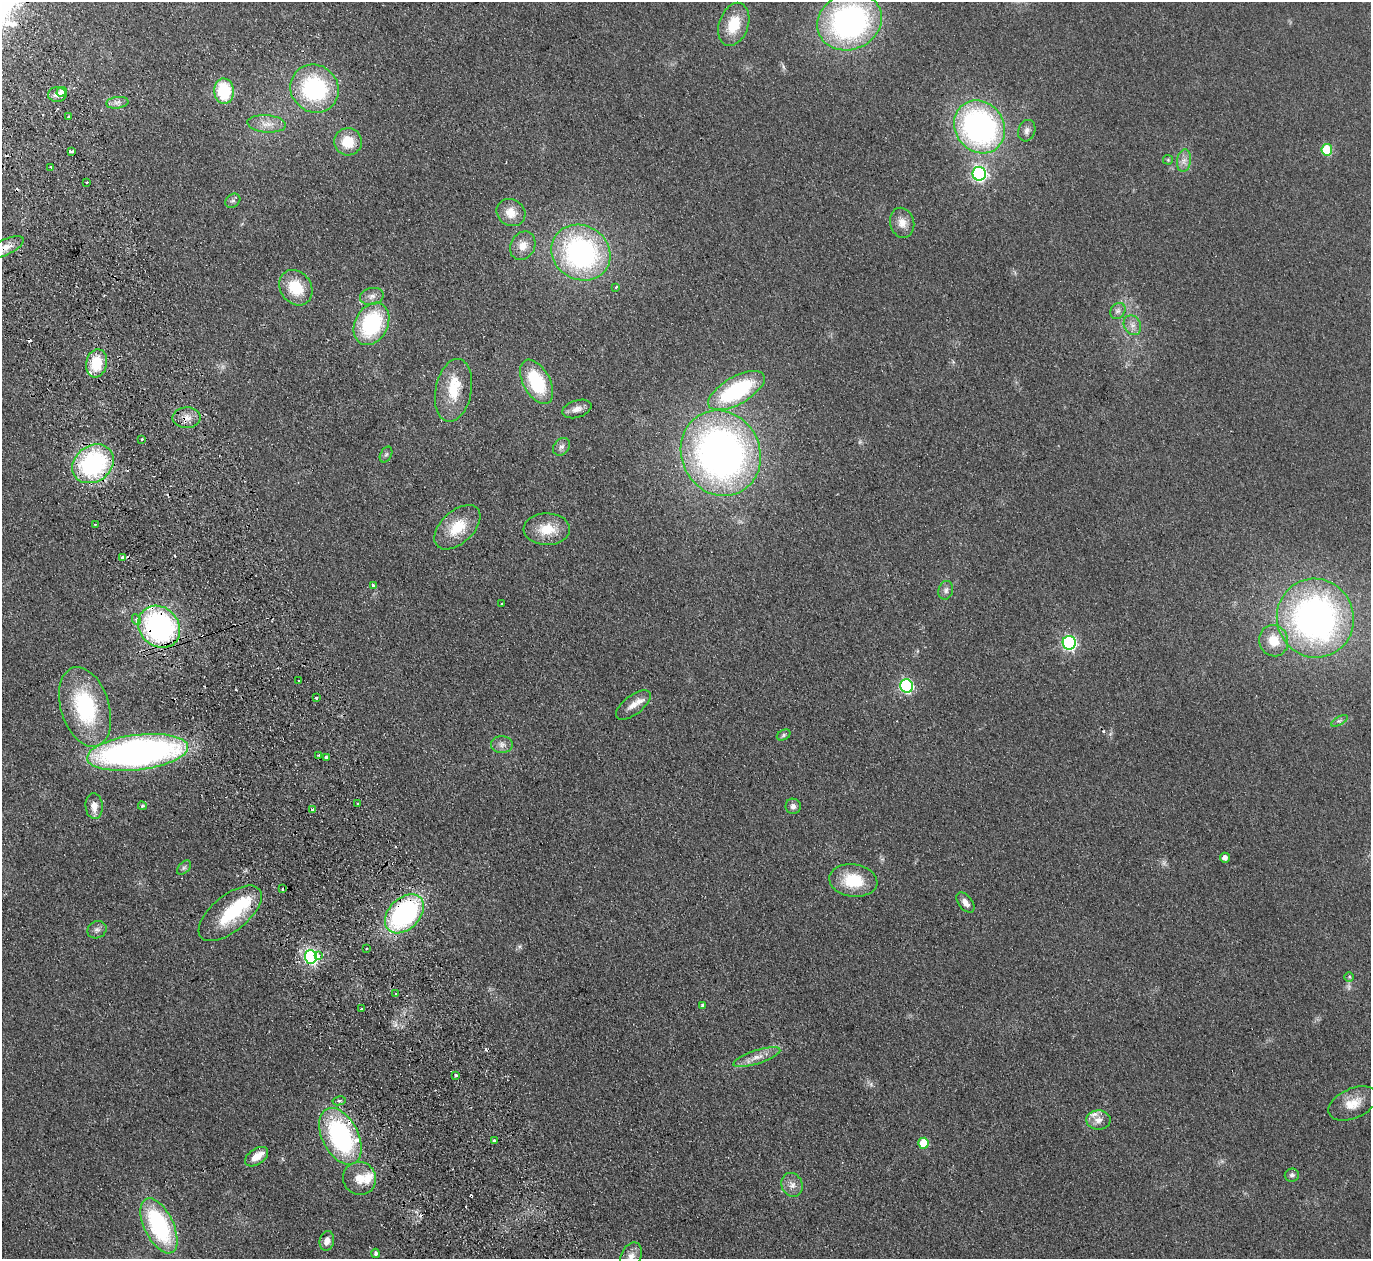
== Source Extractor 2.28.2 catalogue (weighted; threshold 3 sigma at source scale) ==
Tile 11 of 4 x 4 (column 3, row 3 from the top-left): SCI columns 2793-4161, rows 1562-2818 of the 5585 x 5508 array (HDU 1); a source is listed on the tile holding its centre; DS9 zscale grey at full resolution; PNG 1373 x 1261 px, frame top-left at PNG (2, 2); each listed source drawn as its Kron ellipse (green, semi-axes under 4 px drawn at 4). Shown black and unused: <1% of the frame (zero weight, under 2 of 3 exposures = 3% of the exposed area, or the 3 px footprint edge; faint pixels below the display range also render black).
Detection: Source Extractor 2.28.2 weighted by HDU 2 'WHT'; one run over the whole footprint, this tile lists its part. Background 0.0914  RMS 0.01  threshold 0.0452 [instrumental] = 3 sigma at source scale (4.5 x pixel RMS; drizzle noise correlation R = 1.50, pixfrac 1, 0.05/0.05 arcsec/px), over >= 5 px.
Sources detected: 127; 2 too faint to see at this stretch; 1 inside a brighter object's white glare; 16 cosmic-ray / hot-pixel residue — neither listed nor drawn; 7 inside a brighter listed object's ellipse — not listed separately; the other 101 listed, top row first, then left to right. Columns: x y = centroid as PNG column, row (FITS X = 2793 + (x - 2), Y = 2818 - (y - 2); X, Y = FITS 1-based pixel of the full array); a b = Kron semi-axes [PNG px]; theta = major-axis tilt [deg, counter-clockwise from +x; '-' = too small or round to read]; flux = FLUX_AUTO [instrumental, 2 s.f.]
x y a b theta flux
850 21 33 28 25 260
734 24 22 14 71 27
315 89 25 23 -42 110
224 91 13 10 -87 51
61 92 5 4 - 8.7
57 95 9 7 2 5.6
117 103 11 5 8 4.1
68 117 3 3 - 2.3
267 124 19 8 -5 10
980 127 27 24 -53 260
1027 131 11 8 72 4.7
348 142 14 13 - 24
1327 150 6 5 - 47
71 151 4 3 - 3
1168 160 5 5 - 1.1
1184 161 11 7 82 5.8
51 167 3 3 - 1.4
979 174 7 6 - 220
87 182 2 2 - 0.98
233 201 8 6 36 2.8
511 213 15 13 -31 14
902 223 15 12 -75 10
523 246 15 12 63 11
5 248 20 8 25 10
581 253 30 27 -31 210
616 287 3 3 - 1.8
296 288 19 15 -55 32
372 296 12 8 12 5.3
1118 311 8 7 - 3.7
371 324 22 16 62 89
1132 325 10 8 -63 6
96 363 14 10 79 29
537 382 24 13 -62 58
453 390 32 18 79 32
736 391 31 13 29 100
577 409 15 8 18 6.9
187 418 14 10 1 8.9
142 439 4 3 - 1.6
562 447 10 7 49 3.7
721 453 43 39 -64 510
386 455 8 5 62 2.3
93 464 22 18 36 140
95 524 4 3 - 1.2
457 527 27 16 43 29
547 529 23 16 -1 24
123 558 4 3 - 6
373 586 4 4 - 2.5
946 590 9 7 75 3.4
502 604 3 2 - 1.1
1315 618 40 38 -67 360
136 619 5 4 - 4.3
159 627 22 19 -46 210
1274 641 16 14 -67 19
1069 643 7 6 - 190
299 681 3 3 - 3
906 686 7 6 - 150
316 698 3 3 - 3.8
633 705 20 9 38 10
85 707 41 24 -72 94
1339 721 9 4 29 2.3
784 735 7 5 29 1.9
502 745 11 8 0 5.3
138 752 51 17 7 450
319 755 2 2 - 0.74
327 757 4 3 - 31
358 804 3 2 - 1.2
94 806 13 8 -85 9.3
142 806 4 4 - 1.5
793 806 7 7 - 4
312 809 3 3 - 3
1225 858 5 5 - 4.6
184 868 8 5 44 2.4
853 880 24 16 -7 37
283 889 3 3 - 1.7
965 903 12 6 -51 5.9
230 913 38 18 39 55
404 914 23 15 45 180
97 930 10 8 27 3.9
367 948 2 2 - 0.8
318 956 4 4 - 12
311 957 7 6 - 190
1349 977 5 5 - 1.7
395 994 3 3 - 2.2
702 1005 4 3 - 3.3
362 1009 3 3 - 4
757 1057 24 7 18 10
456 1075 3 3 - 4.9
339 1101 7 4 10 2.1
1353 1103 26 15 24 18
1098 1120 12 9 2 7.4
340 1136 30 18 -63 160
495 1140 3 3 - 2.4
923 1143 5 5 - 28
257 1157 13 7 35 12
1292 1175 7 6 - 2.8
360 1178 17 16 - 15
792 1185 12 10 -64 6.7
159 1226 30 14 -64 110
327 1241 10 7 77 7.4
376 1253 4 4 - 2.3
631 1256 14 10 66 7.3
Overlapping masked pixels (flux is a lower limit): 7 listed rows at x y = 5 248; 187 418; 93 464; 159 627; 138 752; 404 914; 340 1136
Isophote crosses this tile's border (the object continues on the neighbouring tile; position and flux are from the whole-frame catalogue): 2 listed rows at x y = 5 248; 631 1256